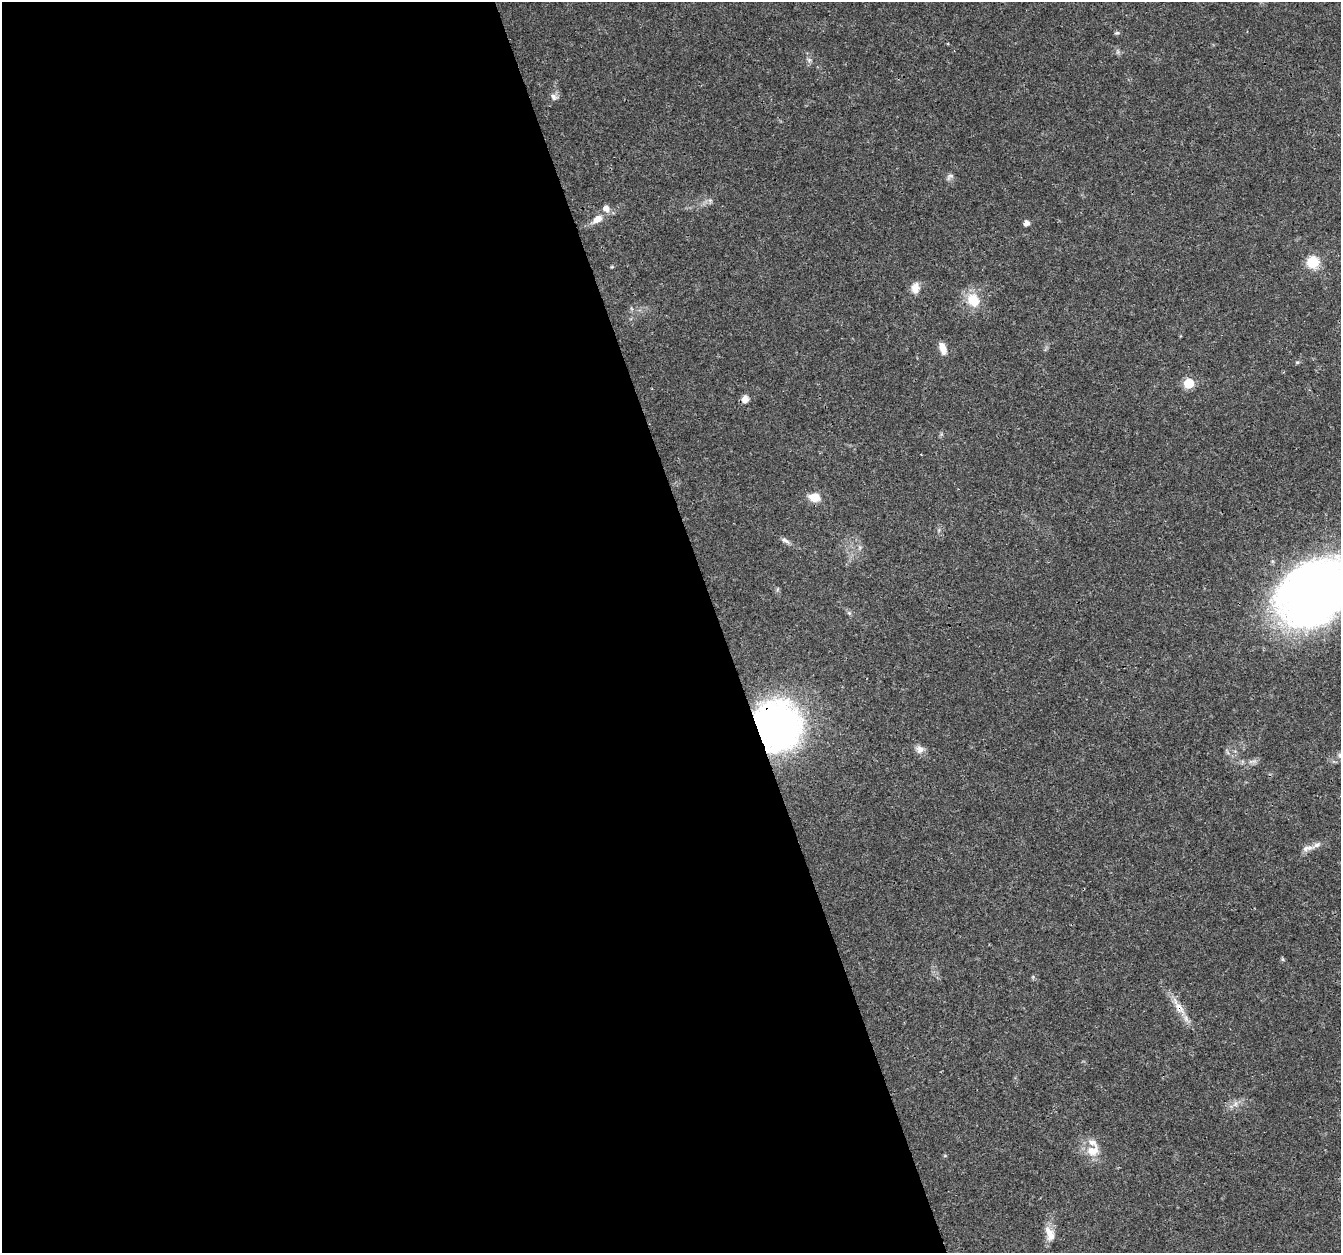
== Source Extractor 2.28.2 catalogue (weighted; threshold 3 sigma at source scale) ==
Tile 9 of 4 x 4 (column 1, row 3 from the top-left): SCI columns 1-1339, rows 1367-2617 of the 5357 x 5182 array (HDU 1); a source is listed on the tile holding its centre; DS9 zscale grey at full resolution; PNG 1343 x 1255 px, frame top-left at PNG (2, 2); no overlay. Shown black and unused: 54% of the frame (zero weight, under 3 of 4 exposures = <1% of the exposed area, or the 3 px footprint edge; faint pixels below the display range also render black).
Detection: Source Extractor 2.28.2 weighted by HDU 2 'WHT'; one run over the whole footprint, this tile lists its part. Background 0.026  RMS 0.0019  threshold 0.00871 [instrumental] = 3 sigma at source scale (4.5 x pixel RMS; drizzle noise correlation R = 1.50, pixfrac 1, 0.0396/0.0396 arcsec/px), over >= 5 px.
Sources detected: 30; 3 inside a brighter listed object's ellipse — not listed separately; the other 27 listed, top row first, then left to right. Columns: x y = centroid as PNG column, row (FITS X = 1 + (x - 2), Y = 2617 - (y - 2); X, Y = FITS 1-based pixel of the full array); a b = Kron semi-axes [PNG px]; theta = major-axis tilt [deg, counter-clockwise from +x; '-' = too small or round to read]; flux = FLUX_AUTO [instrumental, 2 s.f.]
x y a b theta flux
1117 33 8 4 1 0.31
809 60 7 4 -72 0.45
554 97 10 8 -43 0.83
950 177 11 6 43 0.62
597 219 15 8 39 1.9
1026 223 5 5 - 1.1
1312 262 13 12 - 4.6
612 267 5 3 - 0.18
915 288 14 10 83 1.8
973 300 21 18 -51 4.3
943 348 15 8 -74 1.7
1297 362 6 3 -17 0.23
1189 383 6 6 - 12
745 399 9 7 80 1.3
921 454 2 2 - 0.17
814 497 12 8 -6 3
785 541 13 5 -28 0.71
1315 592 65 47 34 170
849 613 6 4 -18 0.31
777 725 48 42 -77 70
920 749 11 10 - 1.2
1308 848 19 6 10 1.1
1179 1007 33 9 -58 3
1236 1104 7 4 89 0.52
1092 1151 17 12 21 2.9
945 1156 5 3 - 0.19
1050 1234 21 10 -68 2.2
Overlapping masked pixels (flux is a lower limit): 3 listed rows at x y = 1315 592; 777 725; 1179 1007
Isophote crosses this tile's border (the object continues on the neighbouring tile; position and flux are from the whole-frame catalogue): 1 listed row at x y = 1315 592